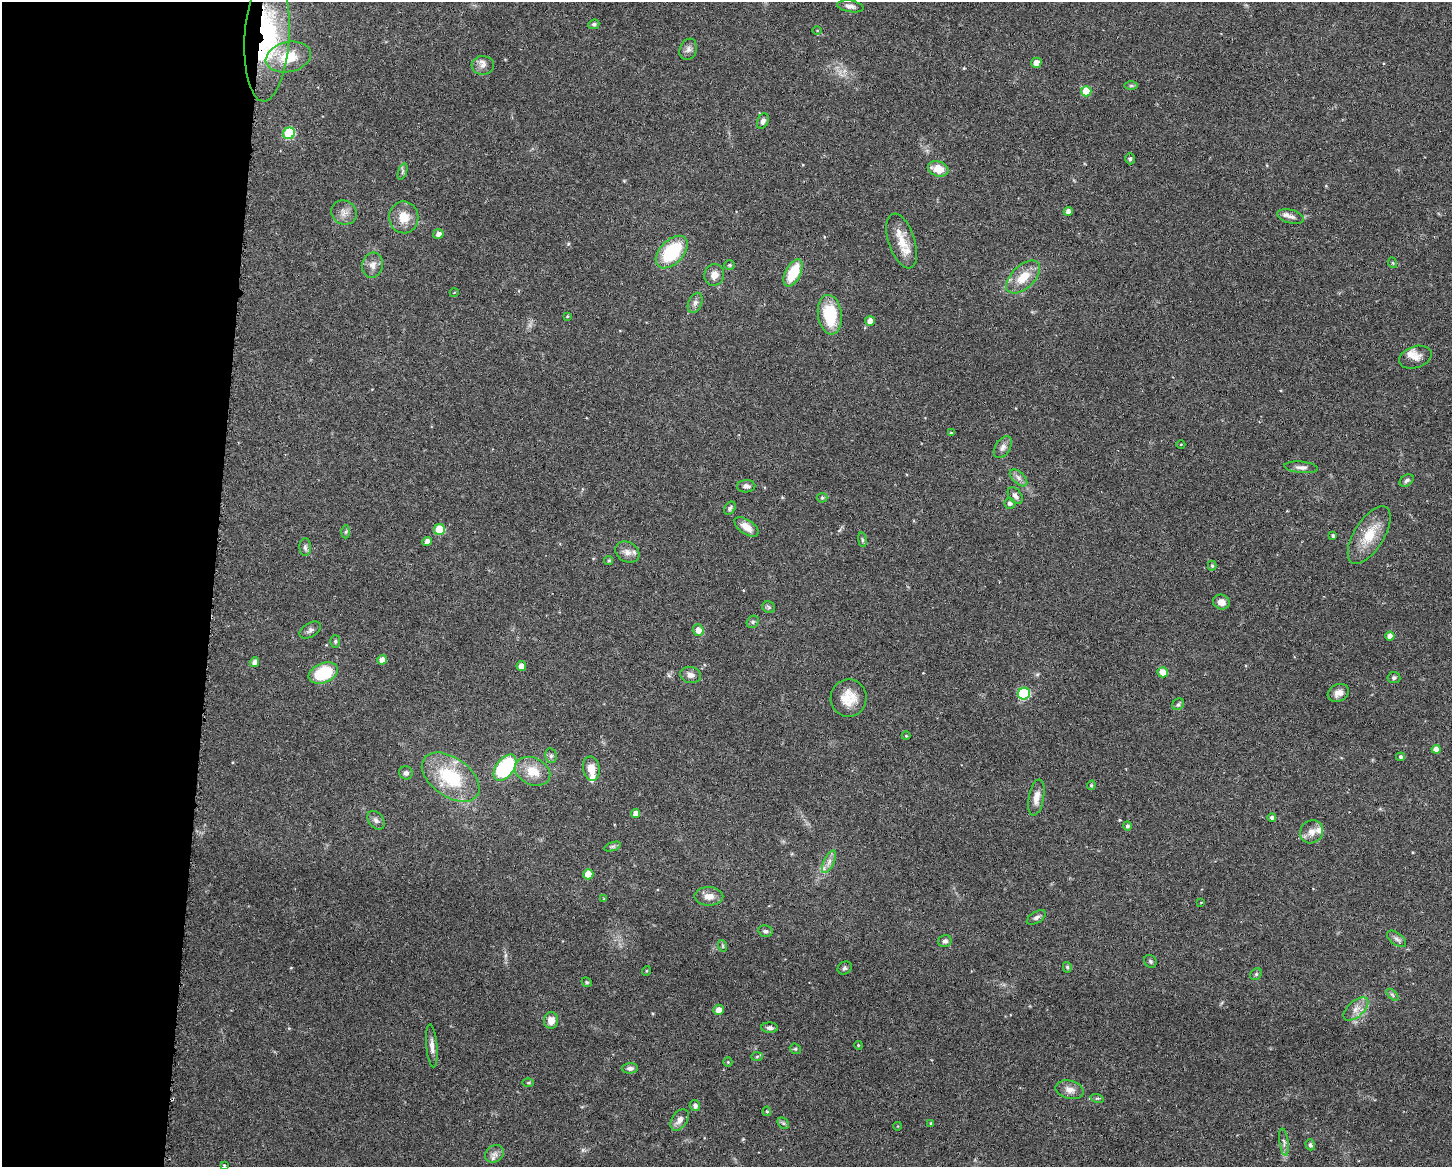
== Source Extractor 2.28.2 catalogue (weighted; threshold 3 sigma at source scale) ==
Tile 4 of 3 x 4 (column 1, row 2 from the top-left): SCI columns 110-1559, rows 2332-3496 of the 4683 x 4661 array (HDU 1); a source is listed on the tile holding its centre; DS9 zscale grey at full resolution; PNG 1454 x 1169 px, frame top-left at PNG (2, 2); each listed source drawn as its Kron ellipse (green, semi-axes under 4 px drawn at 4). Shown black and unused: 15% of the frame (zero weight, under 3 of 6 exposures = <1% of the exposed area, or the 3 px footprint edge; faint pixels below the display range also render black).
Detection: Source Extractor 2.28.2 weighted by HDU 2 'WHT'; one run over the whole footprint, this tile lists its part. Background 0.143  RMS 0.0038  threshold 0.0156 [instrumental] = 3 sigma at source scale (4.09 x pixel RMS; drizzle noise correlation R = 1.36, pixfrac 0.8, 0.05/0.05 arcsec/px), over >= 5 px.
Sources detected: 136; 5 inside a brighter listed object's ellipse — not listed separately; the other 131 listed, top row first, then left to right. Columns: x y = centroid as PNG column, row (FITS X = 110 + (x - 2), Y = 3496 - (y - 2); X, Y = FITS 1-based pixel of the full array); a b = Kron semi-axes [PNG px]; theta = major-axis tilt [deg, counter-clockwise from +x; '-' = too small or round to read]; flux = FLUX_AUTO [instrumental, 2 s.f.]
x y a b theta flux
850 6 13 5 -9 1.5
594 24 5 4 - 0.76
817 31 5 3 - 0.31
267 37 65 22 86 44
688 49 11 8 68 1.6
288 57 23 15 12 10
1036 63 5 5 - 2.7
483 65 11 9 3 2
1131 86 7 4 1 0.56
1086 91 5 5 - 9.4
763 121 8 5 67 1.2
289 133 6 5 - 20
1130 159 5 4 - 0.58
938 169 10 7 -19 5.3
403 171 9 3 71 0.64
1068 211 4 4 - 1.5
344 213 13 11 -34 2.6
1290 216 13 6 -13 1.6
404 217 16 14 -87 5.6
438 234 5 5 - 1.7
902 241 28 13 -72 6.9
672 252 19 12 46 21
1393 263 5 3 - 0.32
373 265 13 10 75 2.4
730 265 5 5 - 0.47
793 273 15 7 63 11
714 275 11 10 - 2.7
1023 277 21 11 43 7.1
454 293 4 3 - 0.28
695 303 10 6 66 1.4
830 315 20 12 -82 15
567 316 4 3 - 0.31
870 321 5 5 - 2.5
1415 357 17 11 18 3.1
951 433 4 4 - 0.44
1181 444 4 3 - 0.3
1003 447 12 7 57 1.6
1301 467 17 5 -5 1.6
1019 478 11 5 -43 1.5
1407 480 7 5 34 0.82
746 486 9 6 2 1.3
1015 496 9 6 -54 1.3
822 498 5 5 - 0.44
1010 503 6 5 - 0.94
730 508 7 5 56 0.73
746 527 14 7 -36 3.3
439 530 5 5 - 11
346 532 6 4 88 0.5
1369 535 32 15 58 9.5
1333 536 4 3 - 0.67
862 540 7 4 -82 0.59
427 541 5 4 - 2.2
305 547 9 5 -88 1.1
627 552 12 10 -29 2.5
609 561 4 4 - 0.66
1212 566 5 4 - 0.62
1221 602 8 7 - 2.6
769 607 6 5 - 0.67
753 622 6 5 - 0.73
310 630 12 7 32 1.2
698 630 6 5 - 2.6
1390 636 4 4 - 2.3
335 641 6 5 - 0.61
382 660 5 5 - 2.4
254 662 5 4 - 1.8
521 666 5 4 - 2.3
1163 672 5 5 - 3.7
323 673 15 10 22 18
691 675 10 8 -11 1.8
1394 678 6 5 - 0.67
1338 693 11 8 28 2.3
1024 694 6 6 - 27
849 698 18 18 - 6.8
1178 704 6 5 - 0.66
906 736 4 4 - 0.33
1436 749 4 4 - 2.6
551 756 7 5 -78 0.98
1401 757 4 4 - 0.68
505 768 15 8 54 42
591 769 12 8 -81 4.3
533 771 18 13 -24 7.2
406 773 7 6 - 1.1
451 777 32 19 -35 23
1091 785 5 4 - 0.47
1036 797 18 7 79 3.2
636 813 4 4 - 2.6
1272 817 4 4 - 0.9
376 820 10 7 -52 1.2
1127 826 4 4 - 0.75
1312 832 12 11 - 2.8
612 846 9 4 18 0.66
829 862 12 5 64 1.7
588 874 5 5 - 4.7
709 896 14 9 -1 3.1
604 899 4 4 - 0.37
1201 902 4 2 - 0.22
1036 917 11 5 30 1
765 931 7 5 -13 0.99
1397 939 11 6 -37 1.2
945 941 7 6 - 1.1
723 946 6 3 -72 0.43
1150 961 7 6 - 0.72
1067 967 5 4 - 0.67
845 968 7 6 - 0.8
646 971 5 3 - 0.32
1256 974 6 5 - 0.6
587 982 5 4 - 0.49
1392 995 7 4 -44 0.63
1356 1009 15 8 41 2.7
719 1010 5 5 - 2.5
551 1020 8 7 - 2.8
770 1028 8 5 -2 1.2
858 1045 4 3 - 0.3
432 1046 21 5 -85 2.2
795 1049 6 5 - 0.49
757 1057 6 4 2 0.46
728 1062 5 4 - 0.37
630 1068 8 5 2 1.2
528 1083 6 4 1 0.42
1070 1090 14 9 -13 2.5
1097 1098 7 4 -17 0.49
695 1106 5 5 - 1.2
767 1111 5 4 - 0.45
680 1120 12 7 56 2.3
783 1123 6 5 - 0.61
931 1123 4 3 - 0.38
898 1126 4 3 - 0.24
1284 1142 14 4 -82 1.2
1310 1145 5 4 - 0.84
494 1154 10 8 29 1.8
224 1165 3 3 - 0.28
Overlapping masked pixels (flux is a lower limit): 1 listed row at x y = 267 37